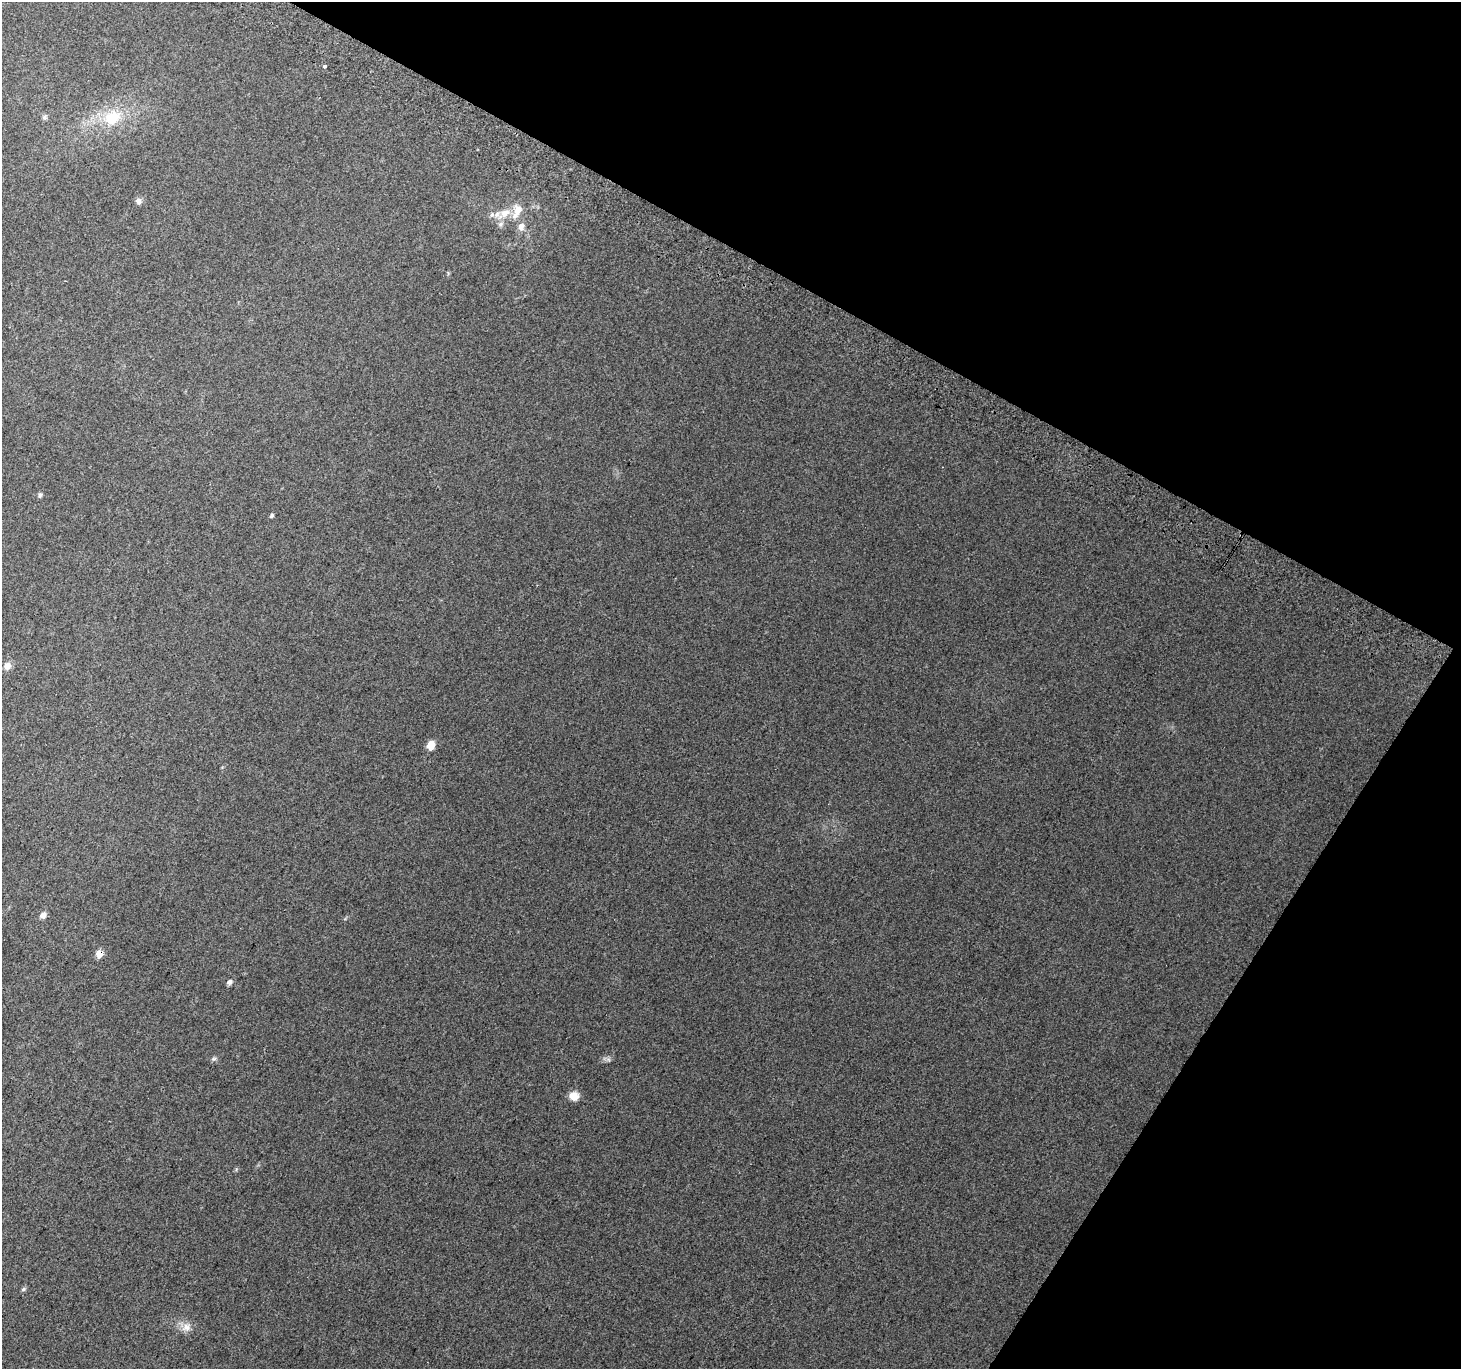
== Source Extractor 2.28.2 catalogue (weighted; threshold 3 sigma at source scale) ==
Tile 8 of 4 x 4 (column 4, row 2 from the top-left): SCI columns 4408-5866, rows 3032-4398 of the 5888 x 5996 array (HDU 1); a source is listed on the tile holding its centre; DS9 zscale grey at full resolution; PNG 1463 x 1371 px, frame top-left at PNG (2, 2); no overlay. Shown black and unused: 28% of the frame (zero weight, under 2 of 3 exposures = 2% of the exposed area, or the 3 px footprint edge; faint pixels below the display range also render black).
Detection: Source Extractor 2.28.2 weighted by HDU 2 'WHT'; one run over the whole footprint, this tile lists its part. Background 0.0358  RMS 0.012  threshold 0.0562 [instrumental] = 3 sigma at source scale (4.5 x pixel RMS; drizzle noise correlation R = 1.50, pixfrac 1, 0.0396/0.0396 arcsec/px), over >= 5 px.
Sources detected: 20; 2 inside a brighter listed object's ellipse — not listed separately; the other 18 listed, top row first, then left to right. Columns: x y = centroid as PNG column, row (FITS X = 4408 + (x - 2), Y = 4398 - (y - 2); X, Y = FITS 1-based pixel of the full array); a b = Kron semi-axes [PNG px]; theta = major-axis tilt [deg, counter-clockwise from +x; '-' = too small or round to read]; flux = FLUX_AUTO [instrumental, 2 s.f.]
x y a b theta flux
324 66 3 3 - 4.5
45 117 7 6 - 2.5
112 118 24 18 28 40
138 201 8 8 - 4.1
504 213 20 10 35 18
521 227 10 8 72 7
40 495 8 5 79 2.2
272 515 6 4 53 2
7 666 10 9 - 7
431 745 10 8 75 11
43 915 7 7 - 5.3
99 954 7 6 - 12
229 982 7 6 - 3.5
214 1059 7 4 1 2.2
574 1096 10 10 - 11
236 1169 5 3 - 1.5
23 1289 6 5 - 2
186 1327 14 12 28 10
Overlapping masked pixels (flux is a lower limit): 1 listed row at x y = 99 954